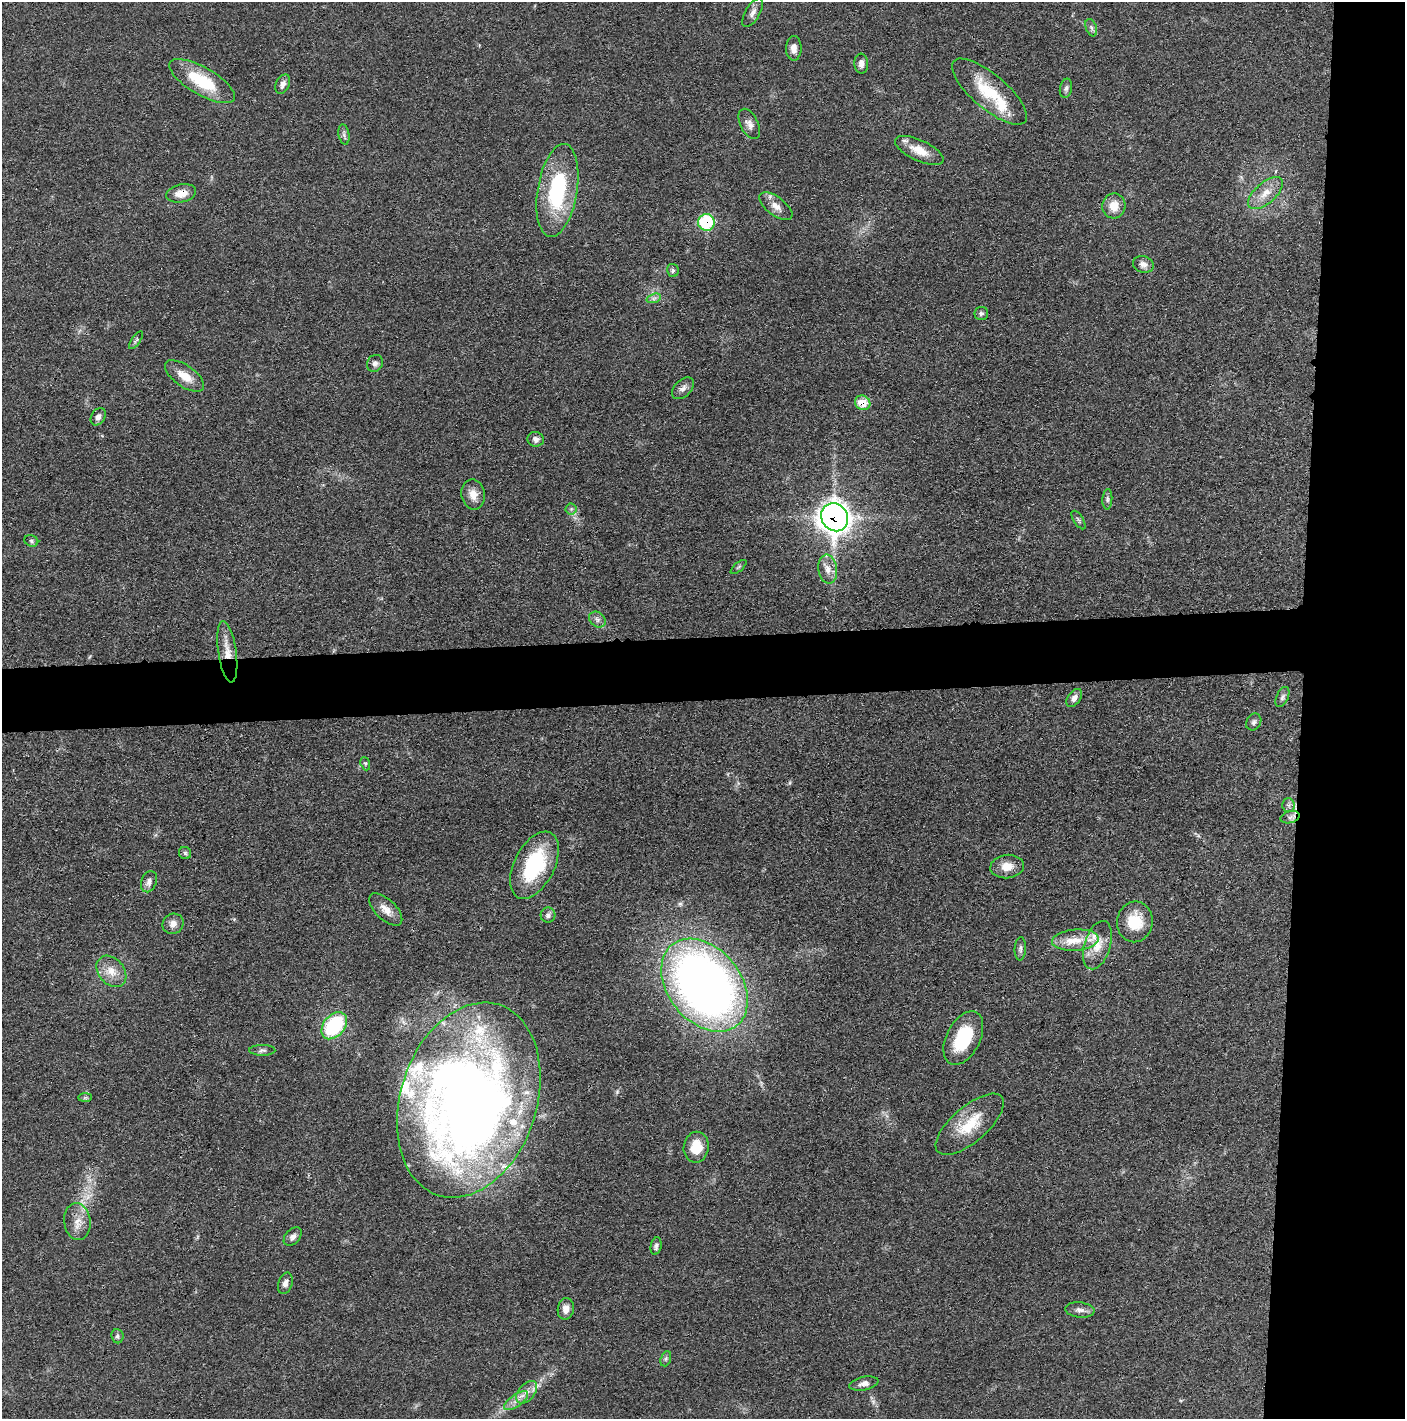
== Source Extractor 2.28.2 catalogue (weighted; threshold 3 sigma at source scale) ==
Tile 6 of 3 x 3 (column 3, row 2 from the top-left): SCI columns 2820-4222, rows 1424-2840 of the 4235 x 4264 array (HDU 1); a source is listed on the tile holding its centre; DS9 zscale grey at full resolution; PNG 1407 x 1421 px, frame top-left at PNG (2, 2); each listed source drawn as its Kron ellipse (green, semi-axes under 4 px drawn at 4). Shown black and unused: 12% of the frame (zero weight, under 3 of 4 exposures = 1% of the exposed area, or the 3 px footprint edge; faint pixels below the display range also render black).
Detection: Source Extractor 2.28.2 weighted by HDU 2 'WHT'; one run over the whole footprint, this tile lists its part. Background 0.0475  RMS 0.0051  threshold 0.023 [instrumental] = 3 sigma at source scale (4.5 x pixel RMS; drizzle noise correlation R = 1.50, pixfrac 1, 0.05/0.05 arcsec/px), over >= 5 px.
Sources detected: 85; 1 inside a brighter object's white glare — neither listed nor drawn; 9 inside a brighter listed object's ellipse — not listed separately; the other 75 listed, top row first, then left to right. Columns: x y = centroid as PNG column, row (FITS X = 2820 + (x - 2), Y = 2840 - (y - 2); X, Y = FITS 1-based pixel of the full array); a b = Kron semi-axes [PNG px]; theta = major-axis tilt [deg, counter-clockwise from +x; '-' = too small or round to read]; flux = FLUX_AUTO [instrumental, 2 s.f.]
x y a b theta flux
753 12 16 7 60 3
1091 28 9 5 -70 1.5
794 48 12 8 90 3.8
861 64 10 7 -88 3.1
202 81 37 13 -30 25
283 84 10 6 64 2.6
1066 88 10 6 79 1.5
989 92 47 17 -40 25
749 124 16 9 -64 3.2
344 134 10 5 -80 1.5
919 150 26 10 -25 7.9
557 190 47 20 81 49
181 193 15 9 11 5.7
1265 193 21 10 42 7.2
776 206 19 9 -37 4.6
1114 206 12 11 - 7
706 222 8 8 - 32
1143 264 10 8 -18 2.7
673 270 6 6 - 1.1
654 298 7 4 19 1.4
981 313 7 6 - 1.2
136 340 10 4 54 1
375 363 9 7 52 2
185 376 23 10 -35 7.9
683 388 13 8 46 2.6
863 403 8 7 - 9.5
98 417 9 7 56 2.5
536 439 8 7 - 1.9
473 494 15 11 -80 5.4
1107 499 10 5 86 1.2
571 509 5 5 - 0.97
835 517 14 13 - 550
1079 520 10 4 -57 1.1
31 541 7 5 -23 0.96
739 567 10 3 40 0.8
828 569 14 9 -81 4.6
597 619 9 7 -39 2
227 652 31 9 -82 7.8
1282 697 11 6 65 1.6
1074 698 10 6 54 2.7
1254 722 9 7 59 1.5
365 764 7 4 -70 0.83
1288 805 6 6 - 1.5
1290 817 10 6 15 1.9
185 853 6 6 - 1
534 865 36 20 63 38
1007 867 17 11 6 6.2
149 882 11 7 69 2.8
386 910 21 10 -44 5.2
548 915 7 7 - 1.8
1135 922 20 18 82 14
173 924 11 10 - 3.4
1075 940 23 10 4 9.7
1097 945 25 13 73 9.4
1020 949 12 5 87 1.5
111 971 17 12 -50 7.1
704 985 52 36 -51 420
334 1026 15 10 49 41
963 1038 29 17 63 27
262 1050 13 5 0 1.5
85 1097 7 4 1 0.82
469 1100 100 68 72 600
970 1124 42 18 41 18
696 1147 15 12 82 11
77 1222 18 13 -83 6.4
293 1237 11 7 46 2.2
656 1246 9 5 80 1.4
285 1283 11 7 71 2.8
566 1309 11 8 80 3.7
1080 1310 15 7 -6 2.6
117 1336 7 6 - 1.2
666 1359 8 5 71 1
864 1384 15 6 11 2.6
527 1392 13 8 49 3.8
516 1401 14 6 35 3.3
Overlapping masked pixels (flux is a lower limit): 7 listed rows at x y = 989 92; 181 193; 706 222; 863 403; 835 517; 227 652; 469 1100